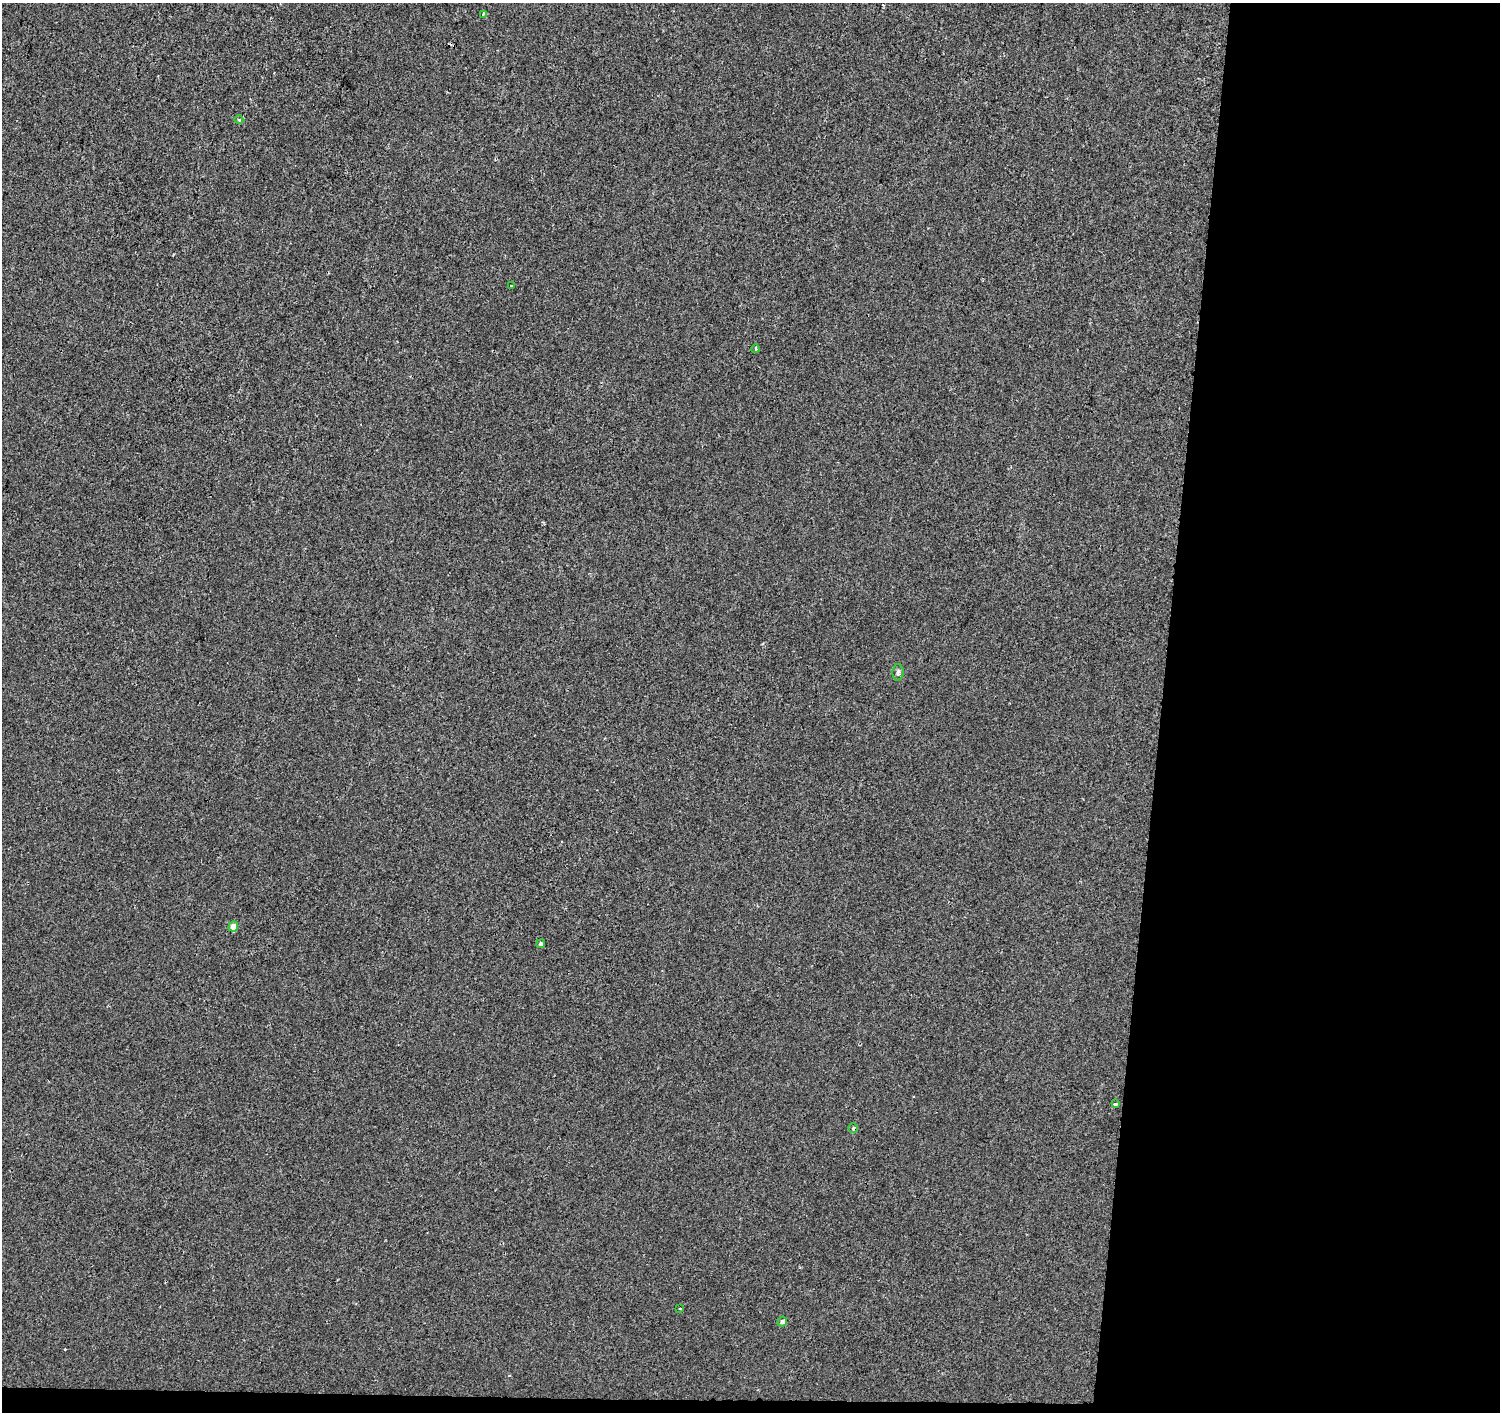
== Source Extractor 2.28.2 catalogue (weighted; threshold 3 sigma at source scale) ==
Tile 9 of 3 x 3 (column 3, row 3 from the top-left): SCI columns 3005-4502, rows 282-1691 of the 4502 x 4738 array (HDU 1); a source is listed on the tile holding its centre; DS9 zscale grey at full resolution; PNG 1502 x 1414 px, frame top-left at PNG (2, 3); each listed source drawn as its Kron ellipse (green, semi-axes under 4 px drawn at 4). Shown black and unused: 23% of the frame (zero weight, under 2 of 3 exposures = <1% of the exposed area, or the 3 px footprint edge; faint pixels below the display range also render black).
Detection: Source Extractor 2.28.2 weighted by HDU 2 'WHT'; one run over the whole footprint, this tile lists its part. Background -7.82e-04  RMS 0.0042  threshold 0.0187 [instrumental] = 3 sigma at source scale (4.5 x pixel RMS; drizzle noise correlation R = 1.50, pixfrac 1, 0.0396/0.0396 arcsec/px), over >= 5 px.
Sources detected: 12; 1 cosmic-ray / hot-pixel residue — neither listed nor drawn; the other 11 listed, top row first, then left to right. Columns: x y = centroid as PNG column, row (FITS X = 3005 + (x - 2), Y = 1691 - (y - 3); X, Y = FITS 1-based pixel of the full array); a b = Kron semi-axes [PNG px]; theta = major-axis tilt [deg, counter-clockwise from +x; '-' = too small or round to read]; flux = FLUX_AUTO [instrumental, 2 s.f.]
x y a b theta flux
483 14 4 3 - 0.69
239 120 4 3 - 0.47
512 285 3 3 - 1.5
756 349 4 3 - 0.64
898 672 8 5 87 1
233 926 5 4 - 4
541 944 4 4 - 0.83
1115 1104 4 3 - 1.1
853 1128 5 4 - 0.7
680 1309 3 2 - 0.32
782 1322 5 4 - 1.9